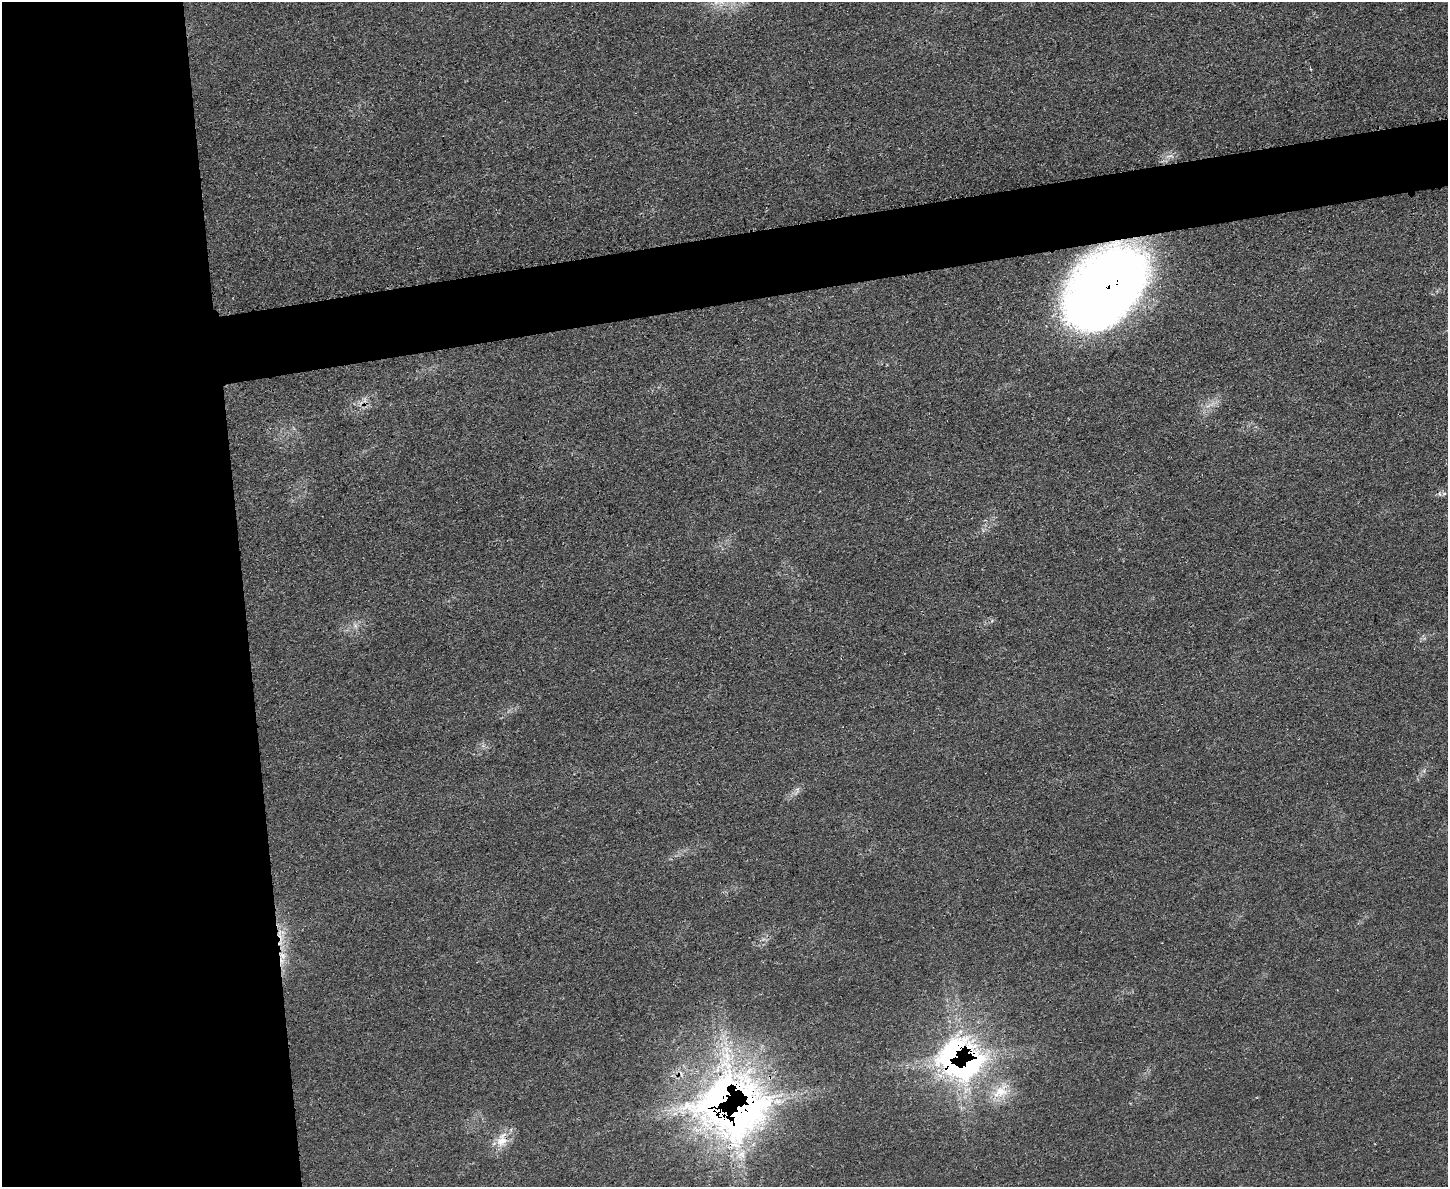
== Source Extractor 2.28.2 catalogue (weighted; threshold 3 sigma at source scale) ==
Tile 7 of 3 x 4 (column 1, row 3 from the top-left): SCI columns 157-1602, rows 1203-2387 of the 4748 x 4760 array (HDU 1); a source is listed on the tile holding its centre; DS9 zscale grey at full resolution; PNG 1450 x 1189 px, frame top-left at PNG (2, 2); no overlay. Shown black and unused: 22% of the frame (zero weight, under 3 of 4 exposures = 2% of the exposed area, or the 3 px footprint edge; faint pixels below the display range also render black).
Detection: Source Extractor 2.28.2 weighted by HDU 2 'WHT'; one run over the whole footprint, this tile lists its part. Background 0.0464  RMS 0.0051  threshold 0.0228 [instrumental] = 3 sigma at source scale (4.5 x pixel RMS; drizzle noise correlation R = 1.50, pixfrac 1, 0.05/0.05 arcsec/px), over >= 5 px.
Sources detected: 8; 2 inside a brighter listed object's ellipse — not listed separately; the other 6 listed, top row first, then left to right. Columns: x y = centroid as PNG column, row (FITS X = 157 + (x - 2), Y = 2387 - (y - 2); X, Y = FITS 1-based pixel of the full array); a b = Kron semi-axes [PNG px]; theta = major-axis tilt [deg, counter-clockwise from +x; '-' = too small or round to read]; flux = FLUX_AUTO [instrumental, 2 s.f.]
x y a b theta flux
1106 288 79 52 48 510
282 955 10 7 -45 3.4
960 1059 45 36 -27 160
1001 1091 22 17 40 12
743 1112 91 48 53 240
501 1141 17 14 37 8.1
Overlapping masked pixels (flux is a lower limit): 5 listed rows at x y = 1106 288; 282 955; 960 1059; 743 1112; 501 1141